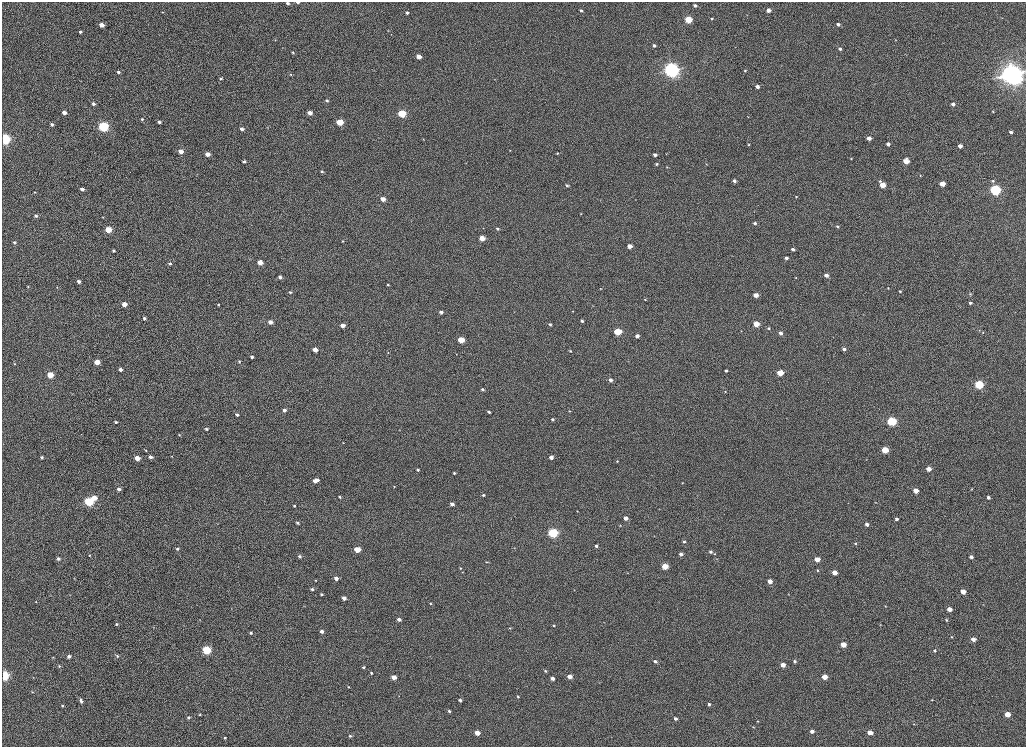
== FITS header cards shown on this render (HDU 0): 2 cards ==
NAXIS1  =                 2048
NAXIS2  =                 1489

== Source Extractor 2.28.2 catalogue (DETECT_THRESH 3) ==
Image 2048 x 1489 px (HDU 0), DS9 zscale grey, zoomed out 1/2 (1 PNG px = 2 x 2 image px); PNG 1028 x 749 px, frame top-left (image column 1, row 1489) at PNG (2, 2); no overlay
Background 1020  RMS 3.7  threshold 11.2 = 3 sigma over >= 5 px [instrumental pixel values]
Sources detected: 284; all 284 listed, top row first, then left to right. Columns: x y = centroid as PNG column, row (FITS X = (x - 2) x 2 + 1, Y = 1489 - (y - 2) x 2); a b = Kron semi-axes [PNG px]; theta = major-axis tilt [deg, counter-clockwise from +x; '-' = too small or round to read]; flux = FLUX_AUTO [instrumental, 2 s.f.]
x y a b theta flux
298 2 3 2 - 1500
288 3 3 3 - 2300
695 5 4 3 - 2200
581 10 4 3 - 1500
768 10 4 3 - 4600
162 12 2 2 - 410
407 12 3 3 - 2000
712 18 4 3 - 1200
1002 18 3 2 - 290
688 19 4 3 - 33000
838 24 4 3 - 3100
101 25 3 3 - 7400
388 31 2 2 - 270
80 32 3 2 - 1500
275 40 3 2 - 340
895 40 3 2 - 310
654 45 3 3 - 1900
840 49 3 3 - 1800
293 53 3 3 - 790
906 55 3 2 - 340
419 57 4 3 - 8800
671 70 4 4 - 550000
745 70 3 3 - 890
118 72 3 3 - 1700
291 74 4 3 - 650
1011 74 7 6 - 710000
221 78 3 2 - 1300
757 86 3 3 - 4100
327 100 3 3 - 1500
93 104 4 3 - 1800
953 104 3 3 - 3500
64 112 3 3 - 5500
993 112 3 2 - 560
310 113 3 3 - 7400
402 114 4 3 - 53000
748 117 3 2 - 280
142 119 3 3 - 1200
159 122 3 3 - 1900
340 122 4 3 - 30000
52 124 3 3 - 2700
103 126 4 4 - 130000
267 127 3 3 - 400
242 129 4 3 - 2800
1011 132 4 3 - 2400
869 138 3 3 - 6000
4 139 4 3 - 190000
423 139 3 3 - 470
748 144 3 2 - 480
888 144 3 3 - 3000
960 146 4 3 - 5700
510 150 3 2 - 330
181 151 3 3 - 9500
557 153 3 3 - 860
208 154 3 3 - 8400
666 154 3 2 - 380
655 155 3 3 - 2600
851 159 3 3 - 620
906 161 4 4 - 14000
244 162 3 3 - 1800
466 163 3 2 - 290
656 164 3 3 - 1300
706 164 4 2 - 500
667 167 3 3 - 470
322 172 4 3 - 1000
920 175 3 2 - 430
734 181 3 3 - 2300
880 181 4 3 - 1200
993 181 4 4 - 1200
942 184 4 3 - 13000
567 185 5 3 - 1500
882 185 4 3 - 15000
82 189 3 3 - 3700
995 190 4 4 - 160000
34 192 3 2 - 420
208 193 3 1 - 220
796 196 3 3 - 650
383 199 4 3 - 9100
635 199 3 2 - 280
581 214 3 3 - 570
36 216 3 3 - 2100
103 217 3 2 - 380
755 223 4 3 - 1900
838 226 4 3 - 1300
497 229 4 3 - 1600
108 230 4 3 - 25000
482 238 4 3 - 14000
343 241 4 3 - 720
14 242 3 2 - 1000
630 246 4 3 - 7200
793 249 4 3 - 2300
113 251 3 3 - 1800
786 258 4 3 - 2500
260 262 4 3 - 12000
170 264 4 3 - 1600
57 265 3 2 - 240
826 275 4 3 - 4900
280 277 4 3 - 3500
796 278 4 3 - 630
79 281 4 3 - 3600
388 285 4 3 - 970
28 286 3 2 - 510
57 287 4 3 - 640
601 288 3 2 - 350
888 288 3 3 - 670
900 291 4 4 - 1300
290 292 4 3 - 1000
970 294 3 2 - 470
756 295 4 3 - 8500
645 300 4 3 - 670
970 303 3 2 - 1600
124 304 3 3 - 10000
218 304 4 3 - 820
592 306 2 2 - 280
572 311 3 2 - 390
441 312 4 3 - 3400
144 318 3 3 - 1600
582 321 3 3 - 1500
270 322 4 3 - 5400
550 324 4 3 - 1600
756 324 4 3 - 16000
343 325 4 3 - 6600
769 328 4 3 - 1000
979 330 3 2 - 310
741 331 3 2 - 380
617 332 4 3 - 29000
983 332 2 2 - 330
781 333 4 3 - 2800
637 336 4 3 - 4000
461 340 4 3 - 23000
844 349 4 3 - 2500
315 350 3 3 - 8700
570 351 4 3 - 880
388 352 3 3 - 530
456 354 3 3 - 430
252 357 3 3 - 2200
239 361 3 3 - 910
97 362 4 3 - 16000
14 364 3 3 - 660
120 369 3 3 - 3300
726 371 4 3 - 1200
780 373 4 3 - 21000
50 375 4 3 - 24000
610 380 4 3 - 3600
979 385 4 4 - 74000
483 389 4 3 - 1400
725 391 4 2 - 560
109 399 4 2 - 430
284 410 4 3 - 2800
569 411 4 3 - 610
489 412 4 3 - 1500
237 415 4 3 - 2000
553 419 4 3 - 1600
892 421 4 4 - 82000
116 422 3 3 - 1200
206 429 4 3 - 1500
399 429 3 2 - 330
179 435 4 3 - 720
343 443 3 2 - 450
146 450 3 3 - 700
885 450 4 3 - 26000
172 456 3 2 - 300
42 457 3 3 - 1400
150 457 4 3 - 3800
551 457 3 3 - 4300
137 458 3 3 - 11000
866 459 3 2 - 270
617 461 3 3 - 770
929 469 3 3 - 8100
418 470 3 3 - 1200
454 473 3 3 - 900
317 480 3 2 - 2000
315 481 5 3 - 5200
682 483 3 2 - 460
394 486 3 3 - 510
119 489 4 3 - 3300
971 489 3 3 - 560
916 491 3 3 - 10000
483 495 4 3 - 1200
340 497 3 3 - 990
988 497 3 3 - 2600
94 498 4 3 - 11000
89 501 4 4 - 90000
875 502 3 2 - 360
452 504 3 3 - 4300
294 506 4 3 - 1100
659 509 3 2 - 300
577 511 3 3 - 540
626 518 4 3 - 4700
896 519 4 3 - 2300
298 523 4 3 - 1300
867 524 4 3 - 3000
620 525 4 3 - 580
553 533 4 4 - 120000
684 542 3 3 - 1200
855 543 3 3 - 940
596 546 4 3 - 2000
514 548 3 2 - 370
177 549 3 3 - 1300
357 550 4 3 - 17000
710 552 4 3 - 1600
681 554 4 3 - 3300
715 554 3 3 - 520
89 555 3 2 - 690
299 556 3 3 - 2000
971 557 3 3 - 3100
58 559 4 3 - 2100
717 559 3 2 - 420
817 559 3 3 - 9100
487 562 4 3 - 600
665 566 4 3 - 20000
460 568 3 3 - 650
817 570 4 3 - 820
462 572 4 3 - 520
628 573 3 2 - 290
835 573 3 3 - 8900
74 578 3 2 - 300
336 578 3 3 - 4800
315 580 3 3 - 730
770 581 3 3 - 6500
312 589 4 3 - 1700
963 591 4 3 - 11000
321 594 3 3 - 970
788 594 4 2 - 410
50 596 3 2 - 210
344 598 3 3 - 5400
35 602 3 2 - 400
430 603 3 3 - 600
983 604 2 2 - 280
304 606 4 2 - 310
885 606 3 3 - 400
949 609 3 3 - 7300
399 619 3 3 - 3200
200 620 3 2 - 300
946 620 3 3 - 830
116 624 3 2 - 900
183 625 3 2 - 280
554 625 3 3 - 890
880 625 3 3 - 520
153 627 2 2 - 200
510 628 3 3 - 570
322 631 3 3 - 3800
251 633 3 3 - 1100
951 637 3 3 - 640
973 639 4 3 - 6000
843 644 4 3 - 13000
206 650 4 4 - 74000
935 650 3 3 - 1000
69 656 3 3 - 2600
117 656 3 3 - 1300
53 658 4 3 - 610
655 661 4 3 - 1900
795 661 3 3 - 1700
783 665 3 3 - 8300
59 666 4 3 - 840
363 667 4 3 - 1200
545 671 4 3 - 1300
371 673 3 3 - 870
4 676 4 3 - 120000
570 676 3 3 - 6800
394 677 4 3 - 8100
824 677 3 3 - 12000
552 678 3 3 - 3700
348 687 3 3 - 600
32 692 3 3 - 590
399 696 3 2 - 330
518 696 4 3 - 1000
460 700 3 3 - 2000
932 700 3 3 - 480
81 701 5 3 - 2100
709 704 3 3 - 1800
62 706 3 3 - 980
449 711 4 3 - 1500
200 714 3 2 - 490
1007 714 4 3 - 13000
188 717 3 3 - 1300
676 718 4 3 - 2600
758 721 4 2 - 490
914 724 4 3 - 590
753 727 4 3 - 650
812 731 3 3 - 4200
870 732 4 3 - 11000
477 733 4 3 - 11000
350 736 4 3 - 1200
225 738 3 3 - 850
At the frame edge (FLAGS 8, measured only in part): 2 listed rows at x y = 298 2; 288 3

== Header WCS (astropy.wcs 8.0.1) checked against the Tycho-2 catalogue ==
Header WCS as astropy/WCSLIB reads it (CRVAL/CRPIX/CD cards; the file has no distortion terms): RA---TAN/DEC--TAN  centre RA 23:46:47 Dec +45:24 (356.69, +45.40 deg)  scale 0.396 arcsec/px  FOV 13.5' x 9.8'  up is +165 deg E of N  parity normal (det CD < 0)
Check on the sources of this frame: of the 60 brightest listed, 6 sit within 1.5 arcsec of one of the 7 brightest Tycho-2 stars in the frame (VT <= 12.90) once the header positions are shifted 1.41 arcsec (0.67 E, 1.24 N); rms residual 0.46 arcsec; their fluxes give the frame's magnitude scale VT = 25.29 - 2.5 log10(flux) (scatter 0.46 mag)
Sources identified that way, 6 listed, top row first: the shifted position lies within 1.5 arcsec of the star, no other Tycho-2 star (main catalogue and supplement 1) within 3.0 arcsec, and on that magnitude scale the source's flux lands within +1.5 / -3 mag of the star's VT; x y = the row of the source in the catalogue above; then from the Tycho-2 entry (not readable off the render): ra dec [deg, ICRS J2000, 3 dp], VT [Tycho-2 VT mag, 2 dp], TYC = Tycho-2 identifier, HIP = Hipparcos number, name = IAU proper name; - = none
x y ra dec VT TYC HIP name
671 70 356.767 +45.348 11.46 3638-2013-1 - -
1011 74 356.870 +45.369 10.31 3638-2080-1 - -
103 126 356.591 +45.328 12.90 3638-2236-1 - -
4 139 356.560 +45.324 11.57 3638-2451-1 - -
995 190 356.855 +45.393 12.63 3638-2306-1 - -
892 421 356.805 +45.436 11.99 3638-2213-1 - -